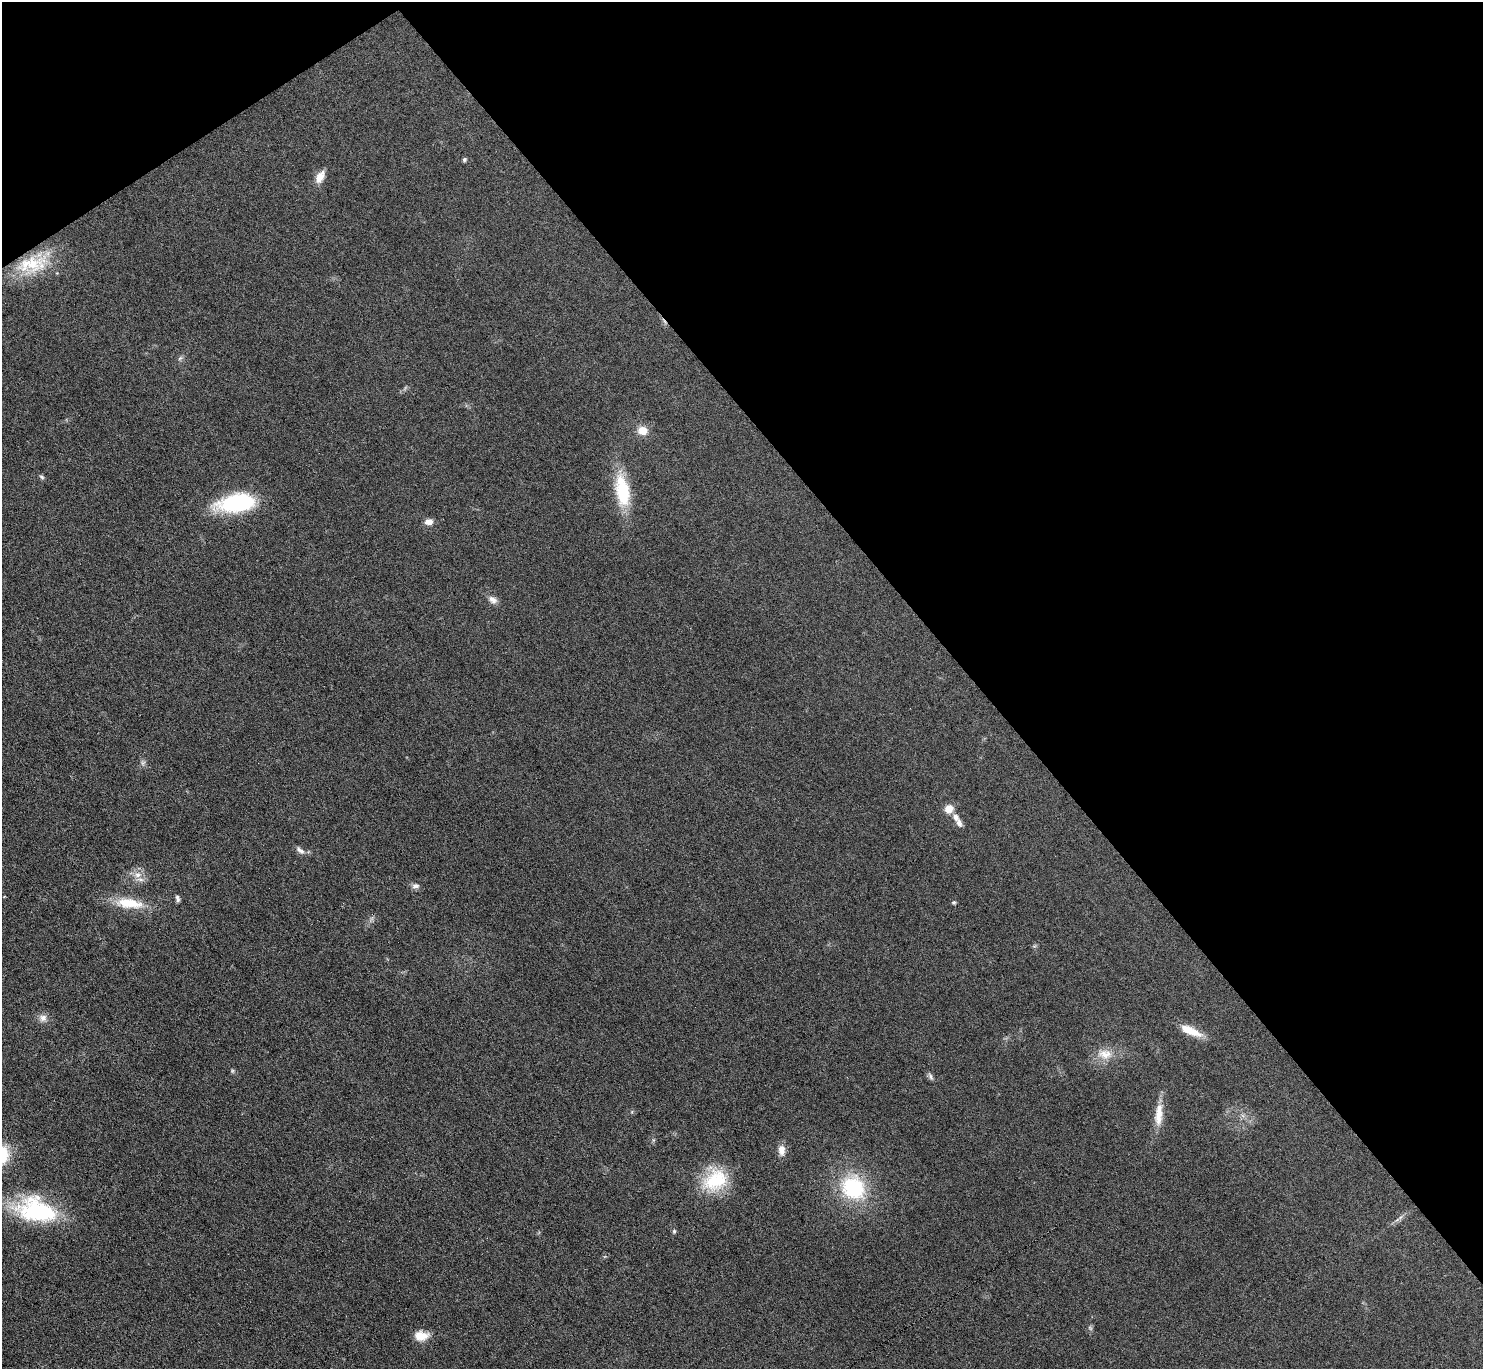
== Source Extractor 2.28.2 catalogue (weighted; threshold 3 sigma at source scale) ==
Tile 3 of 4 x 4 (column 3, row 1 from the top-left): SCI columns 2963-4443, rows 4257-5623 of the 5926 x 5921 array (HDU 1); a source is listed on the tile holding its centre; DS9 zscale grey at full resolution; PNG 1485 x 1371 px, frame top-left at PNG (2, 2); no overlay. Shown black and unused: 37% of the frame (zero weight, under 3 of 6 exposures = <1% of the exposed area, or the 3 px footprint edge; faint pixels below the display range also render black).
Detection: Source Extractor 2.28.2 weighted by HDU 2 'WHT'; one run over the whole footprint, this tile lists its part. Background 0.0346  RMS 0.004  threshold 0.0163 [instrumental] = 3 sigma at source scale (4.09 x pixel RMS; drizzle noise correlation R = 1.36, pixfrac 0.8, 0.05/0.05 arcsec/px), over >= 5 px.
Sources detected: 39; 1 cosmic-ray / hot-pixel residue — not listed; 2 inside a brighter listed object's ellipse — not listed separately; the other 36 listed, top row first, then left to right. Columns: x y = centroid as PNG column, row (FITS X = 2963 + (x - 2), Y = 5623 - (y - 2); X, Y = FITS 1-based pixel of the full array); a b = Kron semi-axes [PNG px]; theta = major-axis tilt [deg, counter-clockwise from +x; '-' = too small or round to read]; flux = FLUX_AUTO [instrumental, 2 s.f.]
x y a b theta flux
464 159 5 5 - 0.68
320 177 17 9 60 3.9
33 264 46 25 20 20
180 358 8 4 44 0.79
643 431 11 9 -5 4.8
41 477 8 5 -44 0.73
622 490 38 15 -81 21
236 503 43 19 9 32
429 522 10 7 9 2.3
492 600 12 9 -34 2.3
143 763 9 6 -85 1.1
949 809 11 10 - 3.8
955 817 11 7 -65 2.2
300 850 14 6 -37 1.7
137 875 12 9 0 3.1
415 886 9 7 16 1.5
4 896 3 3 - 0.33
177 899 8 4 -81 1
954 902 5 5 - 0.55
129 903 37 13 -6 12
371 919 7 4 71 0.8
1034 946 7 4 33 0.53
43 1018 11 10 - 2.4
1191 1031 30 10 -24 6.7
1105 1054 24 15 -8 6.5
232 1071 5 5 - 0.55
930 1076 11 5 -64 1.1
1159 1115 33 10 85 6.6
782 1150 14 9 -88 2.9
715 1180 32 27 34 19
853 1188 32 27 -46 30
37 1210 46 26 -14 39
1400 1217 10 4 42 1.2
674 1231 6 5 - 0.65
1090 1328 7 5 -45 0.71
421 1336 17 11 1 5.1
Overlapping masked pixels (flux is a lower limit): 1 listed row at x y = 33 264